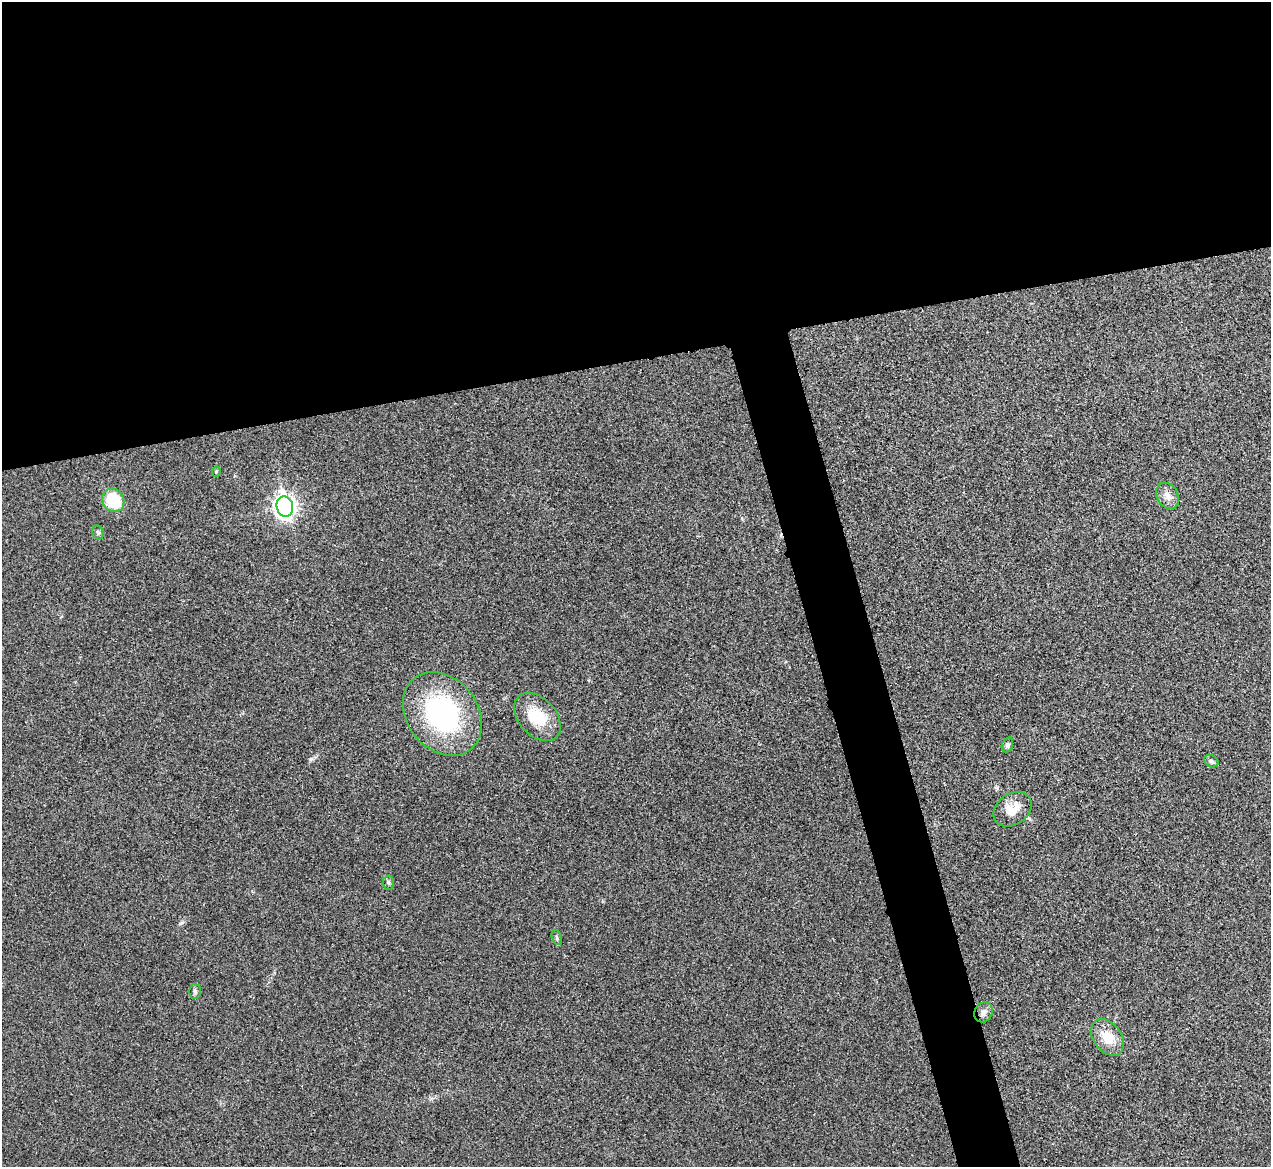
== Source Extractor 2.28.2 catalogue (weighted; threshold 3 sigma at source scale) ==
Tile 2 of 4 x 4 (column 2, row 1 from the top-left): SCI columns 1274-2542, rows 3641-4805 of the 5086 x 5069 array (HDU 1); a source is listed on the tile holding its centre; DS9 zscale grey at full resolution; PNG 1273 x 1169 px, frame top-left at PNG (2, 2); each listed source drawn as its Kron ellipse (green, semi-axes under 4 px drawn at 4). Shown black and unused: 34% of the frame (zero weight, under 3 of 4 exposures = <1% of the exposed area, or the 3 px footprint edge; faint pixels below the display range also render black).
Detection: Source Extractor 2.28.2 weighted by HDU 2 'WHT'; one run over the whole footprint, this tile lists its part. Background 0.0296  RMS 0.0061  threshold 0.0272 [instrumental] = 3 sigma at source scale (4.5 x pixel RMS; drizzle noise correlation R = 1.50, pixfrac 1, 0.05/0.05 arcsec/px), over >= 5 px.
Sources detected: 16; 1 inside a brighter listed object's ellipse — not listed separately; the other 15 listed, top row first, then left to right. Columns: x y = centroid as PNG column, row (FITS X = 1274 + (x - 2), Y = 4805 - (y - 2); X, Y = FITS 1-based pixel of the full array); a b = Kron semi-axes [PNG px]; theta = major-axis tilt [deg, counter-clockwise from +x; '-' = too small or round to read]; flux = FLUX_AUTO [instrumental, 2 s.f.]
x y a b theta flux
216 471 5 4 - 0.87
1167 496 14 10 -61 4.9
113 500 12 10 -56 27
285 507 10 8 -77 300
98 532 7 5 -67 1.1
442 714 45 35 -51 94
537 717 28 18 -47 20
1007 745 8 5 67 1.4
1211 761 7 6 - 1.3
1013 809 21 15 34 9.6
388 883 7 5 -88 1.3
557 937 8 4 -71 1.1
195 991 7 6 - 1.3
983 1012 10 8 63 3.3
1108 1037 20 14 -54 13
Unlisted compact peaks at least as high as the median listed source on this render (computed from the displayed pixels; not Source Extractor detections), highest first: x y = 311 759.